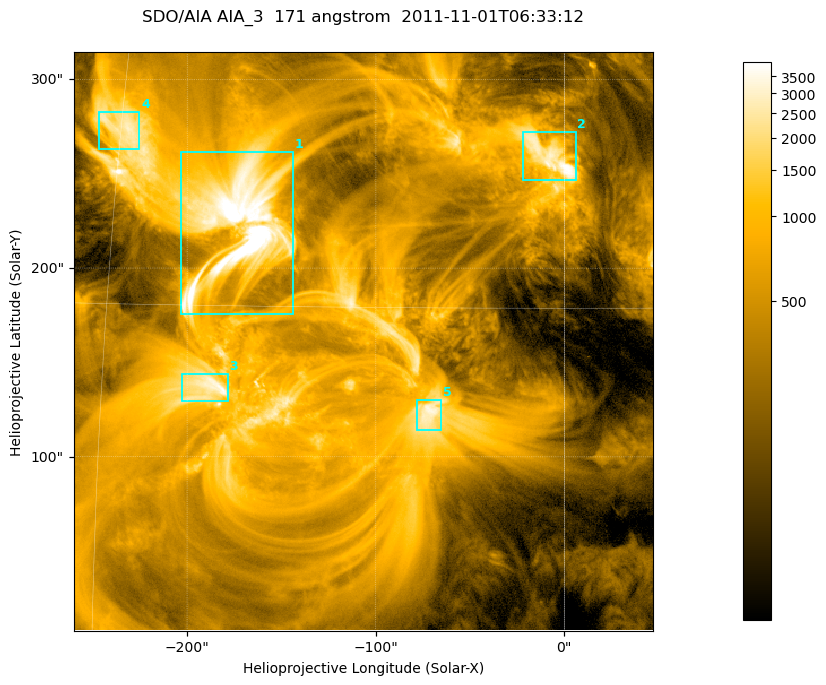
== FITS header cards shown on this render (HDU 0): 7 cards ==
TELESCOP= 'SDO/AIA '
INSTRUME= 'AIA_3   '
WAVELNTH=                  171
WAVEUNIT= 'angstrom'
DATE-OBS= '2011-11-01T06:33:12.35'
CTYPE1  = 'HPLN-TAN'
CTYPE2  = 'HPLT-TAN'

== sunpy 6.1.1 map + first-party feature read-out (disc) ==
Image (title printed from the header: SDO/AIA AIA_3  171 angstrom  2011-11-01T06:33:12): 512 x 512 px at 0.599 arcsec/px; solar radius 967 arcsec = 1612 px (partial field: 3.2% of the solar disc is inside the frame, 100% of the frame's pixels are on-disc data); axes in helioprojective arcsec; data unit not stated in the header (colour bar unlabelled)
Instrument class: DISC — disc imager (sunpy class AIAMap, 171 A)
Bright regions (active regions / flare kernels): reference = the on-disc median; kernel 5 px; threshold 5 sigma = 1700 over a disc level ~440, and >= 1.15x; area >= 262 px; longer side >= 6 px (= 3.6 arcsec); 5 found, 5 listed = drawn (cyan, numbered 1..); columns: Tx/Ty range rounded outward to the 2 arcsec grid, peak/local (2 s.f.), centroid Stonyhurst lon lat
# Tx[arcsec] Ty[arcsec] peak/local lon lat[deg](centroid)
1 -204..-144 174..262 26 -11 +18
2 -22..6 246..272 8.9 -1 +20
3 -204..-178 128..144 7.8 -12 +12
4 -248..-224 262..284 6.3 -15 +21
5 -78..-64 114..130 7.5 -4 +12